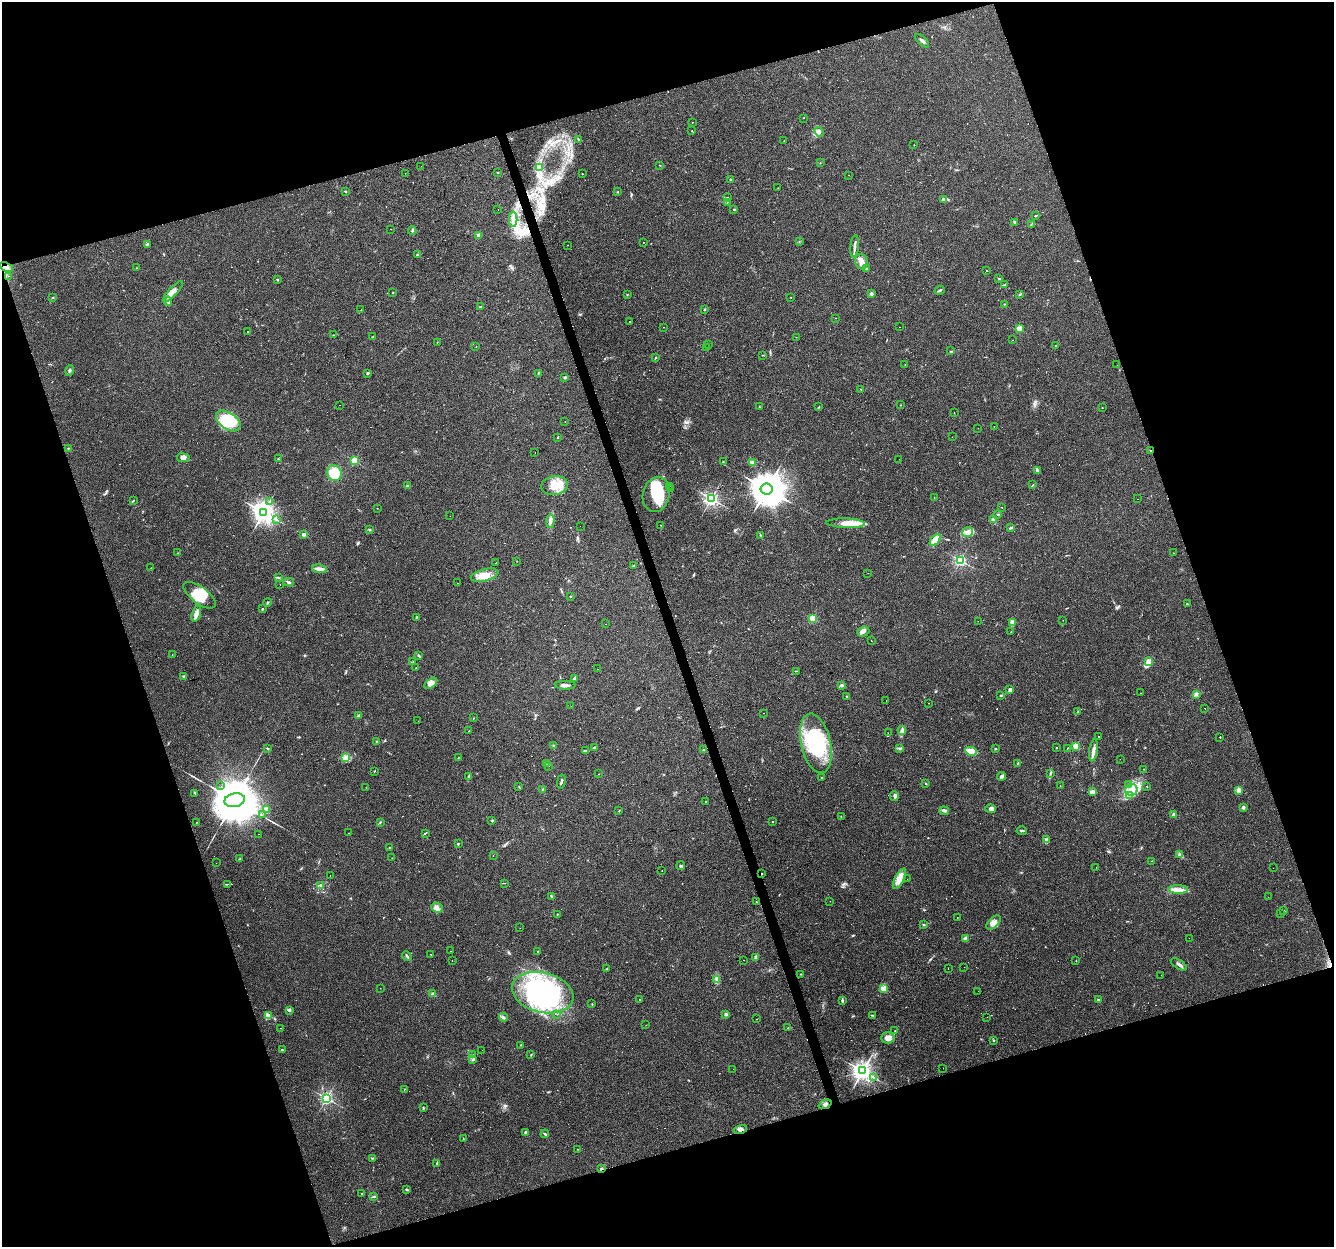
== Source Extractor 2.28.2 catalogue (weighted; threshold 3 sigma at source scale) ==
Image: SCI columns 1-5326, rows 57-5035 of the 5326 x 5145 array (HDU 1 of 3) = the unmasked area's bounding box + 8 px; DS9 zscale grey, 4 x 4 block average (1 PNG px = mean of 4 x 4 image px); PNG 1336 x 1249 px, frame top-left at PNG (2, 2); each listed source drawn as its Kron ellipse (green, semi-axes under 4 px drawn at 4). Shown black and unused: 37% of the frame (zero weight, under 3 of 4 exposures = <1% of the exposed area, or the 3 px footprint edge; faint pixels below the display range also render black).
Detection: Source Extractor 2.28.2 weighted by HDU 2 'WHT'. Background 0.0777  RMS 0.0052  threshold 0.0233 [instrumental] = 3 sigma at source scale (4.5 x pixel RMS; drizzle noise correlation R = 1.50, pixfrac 1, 0.0396/0.0396 arcsec/px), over >= 5 px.
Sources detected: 486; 2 too faint to see at this stretch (4 x 4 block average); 8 inside a brighter object's white glare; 92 cosmic-ray / hot-pixel residue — neither listed nor drawn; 10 coinciding with a brighter row at this scale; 19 inside a brighter listed object's ellipse — not listed separately; the other 355 listed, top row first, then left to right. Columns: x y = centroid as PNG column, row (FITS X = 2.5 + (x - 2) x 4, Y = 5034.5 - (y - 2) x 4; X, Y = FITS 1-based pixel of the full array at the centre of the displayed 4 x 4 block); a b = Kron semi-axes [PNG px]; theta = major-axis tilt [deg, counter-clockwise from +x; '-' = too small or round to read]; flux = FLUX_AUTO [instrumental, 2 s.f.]
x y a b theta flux
922 41 9 2 -43 7.4
803 118 2 2 - 0.81
692 122 2 2 - 1.2
692 131 3 2 - 1.5
819 132 5 3 - 9
579 140 2 2 - 1.7
784 141 2 2 - 0.92
914 145 2 2 - 0.89
820 163 2 2 - 1.1
659 165 2 2 - 0.92
421 166 2 2 - 2.6
540 167 2 2 - 0.9
498 172 2 2 - 1.2
405 173 2 2 - 6.4
582 174 2 2 - 2.8
849 175 2 2 - 1.7
731 180 4 2 - 4.1
778 188 2 2 - 0.71
345 192 3 2 - 2.3
618 192 2 2 - 1.1
727 198 2 2 - 1.5
944 200 4 3 - 5.6
727 203 2 2 - 0.8
734 209 2 2 - 9.5
498 210 2 2 - 0.48
1035 216 2 2 - 2.4
513 219 8 2 -88 6.7
1015 222 3 2 - 3.4
1031 224 2 2 - 1.9
391 229 2 2 - 0.55
412 231 4 2 - 3.3
479 235 2 2 - 42
799 241 2 2 - 0.58
643 242 2 2 - 1.5
147 244 4 2 - 3.2
567 245 2 2 - 4.3
855 246 11 2 85 12
417 255 3 2 - 3.2
861 262 8 6 -74 18
6 267 7 3 -25 11
136 268 2 2 - 3.3
866 269 3 2 - 2.9
986 270 2 2 - 1.1
9 276 2 2 - 0.67
999 279 2 2 - 2.6
277 280 2 2 - 2
1005 285 2 2 - 2.1
940 290 5 2 - 3.9
173 292 14 3 47 19
393 292 2 2 - 1.9
627 294 2 2 - 2.2
871 294 3 3 - 5.8
1020 294 2 2 - 2.5
791 297 2 2 - 0.71
53 298 2 2 - 2.1
168 301 4 3 - 8.3
1005 304 2 2 - 1.2
480 307 2 2 - 3.1
361 309 2 2 - 5.6
704 310 2 2 - 1.3
835 318 2 2 - 0.67
630 321 2 2 - 17
663 327 2 2 - 0.82
899 327 2 2 - 1.3
1019 328 2 2 - 100
248 331 2 2 - 15
333 335 2 2 - 0.83
372 337 3 2 - 2.7
796 337 2 2 - 1
1013 340 2 2 - 0.86
437 342 2 2 - 1.1
709 345 2 2 - 0.85
1056 346 2 2 - 0.93
476 347 2 2 - 1
707 348 2 2 - 24
950 351 2 2 - 1.2
763 355 2 2 - 0.98
655 358 2 2 - 1.6
905 364 2 2 - 0.81
1117 365 2 2 - 0.8
69 370 5 2 - 4.2
368 373 2 2 - 16
538 373 2 2 - 3.1
565 378 2 2 - 17
861 389 2 2 - 1.2
340 405 2 2 - 0.51
900 405 2 2 - 0.79
759 407 2 2 - 1.4
819 407 2 2 - 1.4
1102 408 2 2 - 0.93
954 413 2 2 - 1
228 421 14 8 -35 130
565 421 2 2 - 0.68
994 426 2 2 - 1.2
978 428 2 2 - 0.94
558 437 2 2 - 1.6
952 437 2 2 - 0.53
68 448 2 2 - 1.6
1150 451 2 2 - 2.2
535 452 2 2 - 1.7
183 458 6 3 -8 13
278 459 2 2 - 1.9
899 459 2 2 - 0.99
354 461 2 2 - 230
723 462 2 2 - 1.4
753 462 3 2 - 2.6
1037 470 3 2 - 7.2
334 473 8 7 - 79
1033 485 2 2 - 1.2
407 486 2 2 - 2.1
554 486 13 9 7 55
669 486 2 2 - 2.8
670 488 2 2 - 6.8
767 489 6 5 - 8200
656 494 18 13 76 130
934 498 2 2 - 0.83
711 499 2 2 - 900
1137 499 2 2 - 0.95
133 500 3 2 - 2.1
270 501 2 2 - 1.6
1002 507 2 2 - 0.87
377 508 2 2 - 1.3
263 512 3 3 - 2500
997 514 3 2 - 2
450 516 2 2 - 1.8
277 520 2 2 - 1.9
993 520 3 2 - 7.2
550 521 7 3 87 8.5
846 523 19 4 -2 47
660 525 2 2 - 0.92
580 526 2 2 - 2.9
1011 528 4 2 - 3.7
369 529 3 2 - 2.8
967 532 6 4 36 14
304 535 2 2 - 33
761 536 4 2 - 4.3
935 540 7 4 51 31
178 553 2 2 - 1.1
1173 553 2 2 - 13
960 560 2 2 - 560
517 561 2 2 - 0.72
496 563 2 2 - 1.4
633 566 2 2 - 7.2
151 568 2 2 - 1.1
320 569 7 3 -9 21
868 573 2 2 - 1.8
485 575 14 6 14 34
278 578 2 2 - 1.5
289 582 5 2 - 6
457 583 2 2 - 1.3
280 584 2 2 - 12
200 595 19 8 -37 79
571 596 2 2 - 1.9
267 603 5 2 - 2.6
1187 604 2 2 - 2.2
262 609 3 2 - 1.9
196 614 8 2 73 23
416 617 2 2 - 1.5
813 618 2 2 - 160
1063 620 2 2 - 0.51
978 621 2 2 - 260
1012 622 4 3 - 11
606 624 2 2 - 3.7
863 632 6 5 - 10
1011 632 2 2 - 1.8
871 641 2 2 - 0.99
172 655 2 2 - 0.85
419 656 3 2 - 2.4
413 662 2 2 - 0.91
1148 662 3 2 - 110
416 668 2 2 - 2.5
597 669 2 2 - 6.8
796 671 2 2 - 1.2
184 677 4 2 - 2.8
574 678 3 3 - 4.3
431 683 8 4 37 18
565 685 10 2 -1 13
842 685 3 3 - 5.1
1010 690 3 3 - 8.8
1140 693 2 2 - 1.8
1196 694 4 3 - 6.1
1001 695 2 2 - 4.1
847 696 2 2 - 3.7
886 700 2 2 - 0.6
928 703 2 2 - 0.61
571 706 2 2 - 0.69
1205 708 2 2 - 7.4
1078 711 3 2 - 2.5
763 713 2 2 - 10
358 716 3 2 - 15
474 718 2 2 - 0.81
418 721 2 2 - 0.56
902 730 4 3 - 7.5
469 731 2 2 - 6.8
888 733 2 2 - 0.69
1098 736 2 2 - 1.3
1220 737 2 2 - 32
377 741 2 2 - 2
816 743 30 14 -77 260
554 745 3 2 - 3.1
1076 746 2 2 - 140
595 747 3 2 - 2.1
268 748 3 2 - 2.8
900 748 3 2 - 2.4
1057 748 2 2 - 3.3
995 749 3 2 - 1.7
1067 749 2 2 - 4
704 750 2 2 - 2.5
1093 750 11 3 81 17
585 751 3 2 - 3.1
971 751 6 2 -12 66
345 757 4 3 - 8.5
458 758 2 2 - 1.1
1120 759 2 2 - 0.65
546 763 2 2 - 12
1018 763 2 2 - 2.1
548 766 2 2 - 2.8
1144 769 2 2 - 1
374 771 2 2 - 1
1050 773 3 2 - 2.4
599 774 2 2 - 0.96
469 776 3 2 - 2.5
1002 776 4 2 - 11
822 778 2 2 - 8.3
561 782 7 2 77 5.5
925 784 2 2 - 1.5
1128 785 3 2 - 3.4
221 786 2 2 - 0.91
1060 786 2 2 - 0.77
519 787 3 2 - 1.9
1147 787 2 2 - 1.1
366 788 2 2 - 0.66
543 789 2 2 - 1.4
1131 790 6 5 - 24
1239 791 3 3 - 6.2
1092 792 3 2 - 21
195 793 2 2 - 1.5
894 796 5 3 - 6.2
1129 796 2 2 - 2.4
235 800 10 7 12 26000
705 802 2 2 - 1.6
1243 807 2 2 - 6.1
266 809 2 2 - 72
991 809 5 3 - 6.5
944 810 5 2 - 9.8
619 811 2 2 - 2.2
1174 814 3 3 - 8.3
262 815 2 2 - 0.72
841 817 2 2 - 0.91
492 820 3 2 - 2.5
197 822 2 2 - 0.91
380 822 2 2 - 2
772 822 2 2 - 3
1022 831 5 2 - 4.5
349 833 2 2 - 0.64
425 833 3 2 - 2.5
258 834 2 2 - 1.1
1047 840 4 3 - 5.1
458 844 3 2 - 2
390 848 2 2 - 4.3
1180 855 2 2 - 1.4
493 856 2 2 - 17
392 858 2 2 - 0.66
240 859 4 2 - 3.5
1151 861 2 2 - 0.65
216 863 2 2 - 0.75
681 866 4 2 - 3.7
1096 867 2 2 - 0.71
1273 868 2 2 - 0.56
662 871 2 2 - 0.7
762 873 2 2 - 1.3
330 876 2 2 - 2.6
899 879 11 4 62 26
907 879 2 2 - 1.1
505 883 2 2 - 1
227 884 2 2 - 1.1
321 885 4 3 - 4.8
1178 889 10 4 -2 19
551 896 2 2 - 1.5
1268 897 2 2 - 0.87
830 901 2 2 - 0.71
756 902 2 2 - 1.1
437 908 6 5 - 12
1284 911 2 2 - 0.72
557 914 2 2 - 2.3
1280 914 2 2 - 0.74
957 918 2 2 - 0.82
994 922 9 5 42 17
924 924 2 2 - 3.1
520 928 2 2 - 7.2
1189 938 2 2 - 0.71
965 939 2 2 - 35
451 951 2 2 - 3.4
538 952 3 2 - 1.7
431 954 2 2 - 0.92
407 956 5 2 - 5.1
756 957 3 2 - 3.9
452 960 2 2 - 2.7
744 960 2 2 - 2.3
1076 960 2 2 - 1.2
1179 964 9 2 -33 7.7
964 967 2 2 - 0.94
948 968 2 2 - 0.42
607 969 3 2 - 1.9
801 974 3 2 - 2.2
1161 975 2 2 - 0.65
717 979 4 2 - 4.5
380 988 2 2 - 0.65
884 988 2 2 - 130
978 991 2 2 - 0.41
543 993 31 20 -14 380
433 994 2 2 - 44
639 1000 2 2 - 7.1
1098 1000 3 2 - 3.8
842 1001 3 2 - 3.5
592 1004 2 2 - 1.4
289 1010 3 3 - 3.9
557 1014 2 2 - 0.99
726 1014 3 2 - 5
269 1015 4 2 - 5.4
873 1015 2 2 - 2
503 1017 4 2 - 5.6
987 1017 2 2 - 0.54
757 1019 2 2 - 2.7
646 1025 2 2 - 0.54
281 1028 2 2 - 0.96
788 1028 2 2 - 1.4
895 1031 2 2 - 0.99
888 1038 7 5 2 19
993 1040 3 2 - 2.1
520 1045 2 2 - 1.3
282 1050 2 2 - 2.5
482 1050 2 2 - 1
473 1055 3 3 - 4.1
531 1055 3 2 - 1.9
473 1060 3 2 - 3.1
943 1068 2 2 - 1.2
733 1069 2 2 - 0.78
863 1071 3 3 - 2100
874 1077 2 2 - 1.9
405 1089 2 2 - 0.82
326 1098 2 2 - 700
825 1104 7 2 23 6.3
423 1107 3 2 - 1.5
740 1129 7 4 12 11
526 1132 3 2 - 4.4
545 1134 4 2 - 3.2
463 1139 2 2 - 0.67
578 1149 2 2 - 0.87
373 1158 3 2 - 2.1
437 1164 3 2 - 4.4
602 1169 2 2 - 6.9
406 1190 3 2 - 4.7
362 1193 2 2 - 1.2
374 1197 4 2 - 2.1
Overlapping masked pixels (flux is a lower limit): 5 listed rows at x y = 6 267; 1150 451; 762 873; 740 1129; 602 1169
Diffuse or blended objects may show on this block-average render without a row.